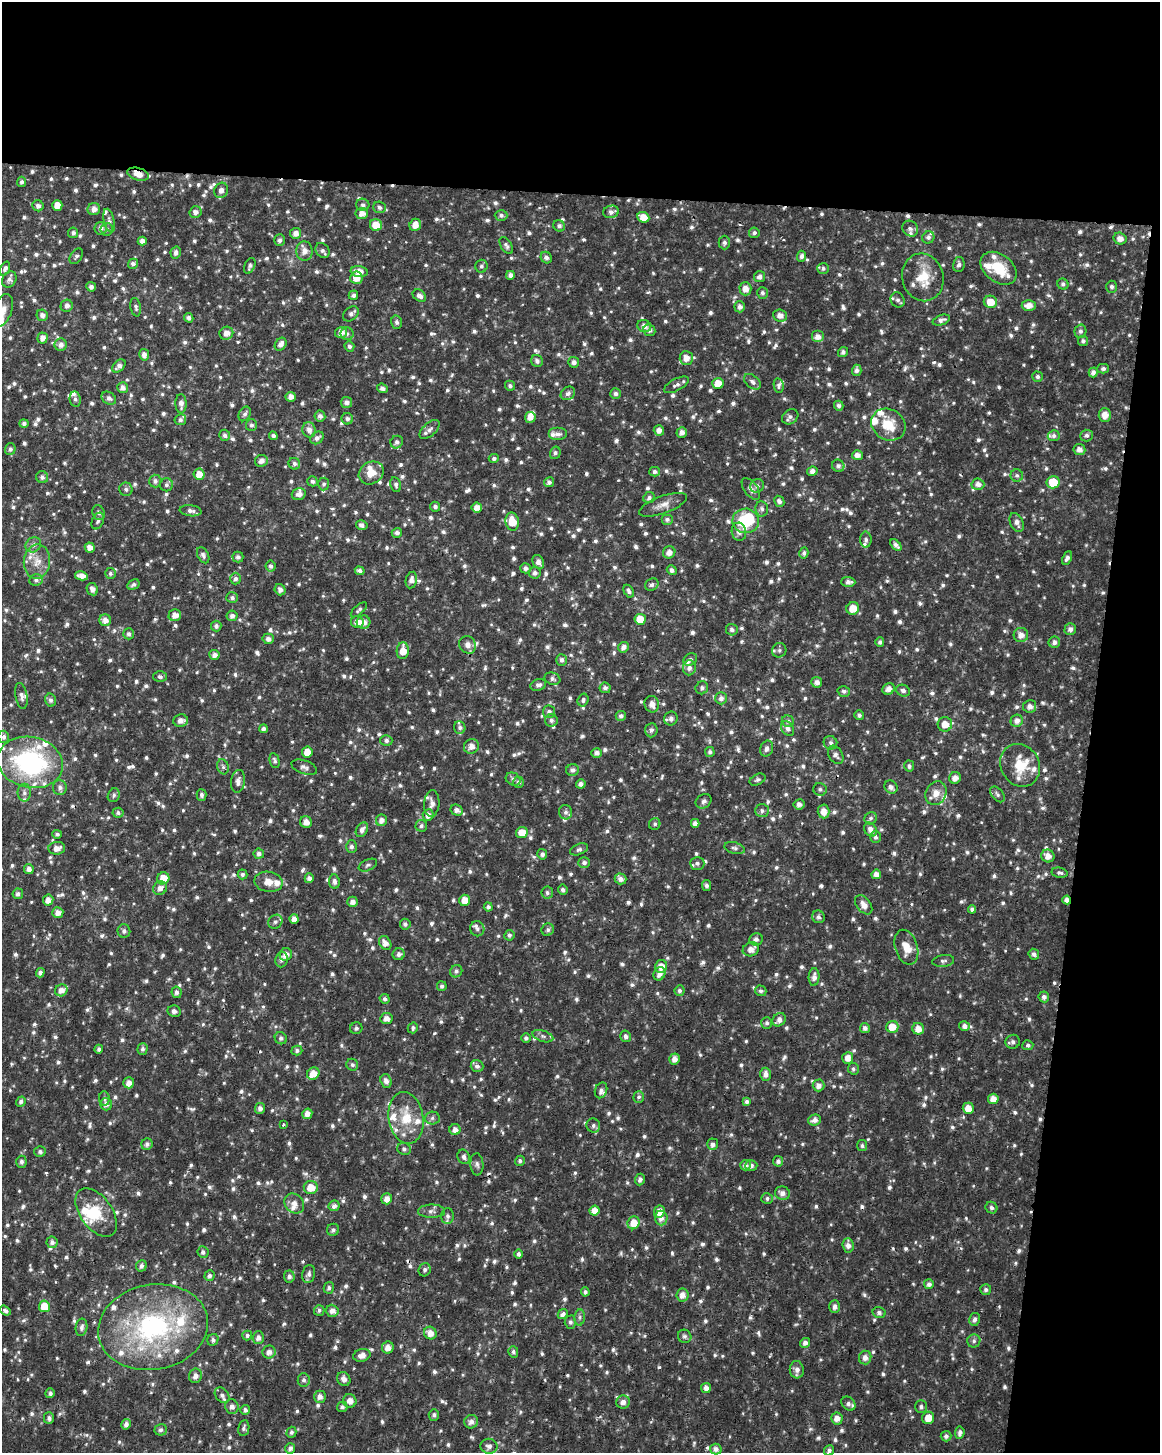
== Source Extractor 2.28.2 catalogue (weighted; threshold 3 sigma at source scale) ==
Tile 4 of 4 x 3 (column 4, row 1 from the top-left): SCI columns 3473-4630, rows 3136-4586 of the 4637 x 4872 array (HDU 1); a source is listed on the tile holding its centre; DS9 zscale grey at full resolution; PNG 1162 x 1455 px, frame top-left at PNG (2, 2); each listed source drawn as its Kron ellipse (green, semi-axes under 4 px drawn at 4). Shown black and unused: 19% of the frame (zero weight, under 2 of 3 exposures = <1% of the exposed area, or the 3 px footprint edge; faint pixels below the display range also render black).
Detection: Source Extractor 2.28.2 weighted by HDU 2 'WHT'; one run over the whole footprint, this tile lists its part. Background 0.0215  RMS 0.0042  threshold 0.019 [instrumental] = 3 sigma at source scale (4.5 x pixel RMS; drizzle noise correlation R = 1.50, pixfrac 1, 0.0396/0.0396 arcsec/px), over >= 5 px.
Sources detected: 1537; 3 too faint to see at this stretch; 1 inside a brighter object's white glare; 8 cosmic-ray / hot-pixel residue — neither listed nor drawn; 67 inside a brighter listed object's ellipse — not listed separately; of the other 1458, all 500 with FLUX_AUTO >= 1.07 (the completeness limit of this list) listed and drawn (958 fainter detections not listed), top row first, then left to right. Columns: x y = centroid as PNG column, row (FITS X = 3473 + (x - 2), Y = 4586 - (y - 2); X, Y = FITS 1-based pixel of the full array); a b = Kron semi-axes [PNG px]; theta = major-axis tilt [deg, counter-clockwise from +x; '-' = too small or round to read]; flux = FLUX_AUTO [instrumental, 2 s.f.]
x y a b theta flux
138 174 11 6 -17 4.3
22 182 5 4 - 1.1
221 190 8 6 65 2.3
57 205 5 5 - 4
363 205 6 6 - 1.1
38 206 6 5 - 1.6
379 207 6 5 - 1.2
94 209 6 6 - 2.5
195 212 6 6 - 1.8
611 212 8 6 12 1.8
362 214 6 5 - 3
501 215 6 5 - 1.2
643 217 6 5 - 5.1
109 220 12 5 -77 1.5
376 225 6 6 - 6.1
415 225 6 5 - 3.4
559 226 6 5 - 1.2
101 228 6 6 - 1.9
107 229 6 6 - 1.2
910 229 8 7 - 1.6
73 233 5 5 - 1.4
296 233 5 5 - 2.5
754 233 5 5 - 1.2
928 237 6 6 - 1.4
1120 239 6 6 - 2.9
279 240 6 5 - 1.4
142 241 4 4 - 2
724 242 7 6 - 1.2
506 245 9 5 -58 1.3
322 250 8 6 -55 1.3
304 251 10 8 -84 3.1
176 253 6 5 - 1.6
76 256 8 5 57 1.1
801 256 5 4 - 1.5
546 257 6 5 - 1.6
133 264 5 5 - 1.4
959 264 8 5 78 1.3
250 266 8 5 67 1.2
481 266 6 6 - 1.1
823 268 6 5 - 1.1
999 268 20 14 -37 12
5 269 7 4 70 1.3
359 272 8 5 -8 4
510 275 4 4 - 2.1
760 277 5 5 - 1.7
923 277 24 20 -76 11
356 278 6 6 - 4.4
9 279 8 7 - 1.7
1063 284 6 5 - 1.2
91 287 5 4 - 1.7
1112 287 6 5 - 1.2
745 289 6 6 - 3.2
762 293 6 5 - 1.2
353 295 5 4 - 1.4
419 296 7 5 -39 2.1
898 300 8 6 -58 1.5
990 302 7 6 - 5.8
67 306 6 6 - 1.8
1029 306 7 5 2 3.2
136 307 9 5 -79 1.1
740 307 5 5 - 1.8
3 310 17 9 71 4
351 314 9 6 41 1.7
42 315 6 5 - 2
780 315 7 6 - 2.8
189 318 5 4 - 1.4
941 320 9 5 20 1.6
397 322 6 5 - 1.3
644 326 7 6 - 2.5
649 330 6 5 - 1.5
1080 331 7 6 - 1.3
341 332 6 5 - 2.8
226 333 7 6 - 2.9
347 334 6 6 - 1.1
818 337 6 6 - 2.8
42 338 5 5 - 2.2
1083 341 5 5 - 1.2
281 344 7 5 56 2.4
61 345 6 6 - 2.2
349 346 5 5 - 1.2
843 352 5 5 - 1.3
144 355 6 5 - 2.3
686 358 7 6 - 3.5
537 361 6 5 - 1.5
574 362 5 5 - 1.6
119 366 8 5 45 2
1103 369 5 5 - 1.1
857 370 5 5 - 1.7
1093 372 5 4 - 1.7
1037 377 5 5 - 1.2
752 382 10 6 -41 1.6
718 383 6 5 - 5.2
676 385 13 6 28 1.8
779 385 7 5 -82 1.1
510 386 5 5 - 1.1
123 388 5 5 - 2.2
382 388 5 4 - 1.3
568 393 7 6 - 1.5
615 394 5 5 - 1.3
291 397 5 5 - 2.4
109 398 8 6 -35 1.6
75 399 7 5 -81 1.3
346 402 6 5 - 1.8
181 404 10 5 -88 2.5
839 406 5 4 - 1.2
245 414 8 5 64 1.3
1105 415 7 6 - 3.6
320 416 5 5 - 1.8
530 417 5 5 - 3.2
790 417 9 7 38 1.5
347 419 6 5 - 1.3
180 420 6 5 - 1.1
24 423 4 4 - 1.1
251 425 6 5 - 1.1
888 425 18 15 -32 9.5
430 429 12 6 43 1.6
309 430 8 6 -78 2.6
659 430 5 5 - 2.2
682 432 5 5 - 2.5
558 434 9 6 0 2
225 435 5 5 - 1.4
1086 435 6 6 - 1.1
273 436 4 4 - 1.3
1054 436 6 5 - 1.2
317 438 7 5 37 1.6
397 442 6 6 - 1.4
10 449 5 5 - 1.2
1079 449 6 5 - 2.3
555 453 6 5 - 1.1
857 455 5 5 - 2.5
494 458 5 4 - 1.2
261 461 6 6 - 2.2
294 464 6 5 - 1.2
838 466 6 6 - 1.3
812 471 5 4 - 2.1
655 472 5 4 - 1.3
371 473 13 11 31 5.4
199 474 5 5 - 4.7
1017 475 6 6 - 1.1
42 477 6 6 - 1.5
155 481 6 6 - 1.4
312 481 5 5 - 1.1
549 482 5 5 - 1.4
1053 482 6 6 - 9.9
324 484 6 5 - 1.1
396 484 7 5 -80 1.2
978 484 6 5 - 2.1
166 485 6 6 - 1.3
757 486 7 6 - 1.4
126 489 7 6 - 1.3
751 489 13 6 -54 2.6
299 494 7 5 14 2.1
649 498 6 5 - 1.3
779 501 6 5 - 1.4
663 505 25 8 20 4.1
435 507 5 5 - 1.2
477 507 5 5 - 3.1
762 509 7 6 - 1.5
191 511 11 5 -7 1.8
99 513 7 6 - 1.3
667 519 6 5 - 1.2
98 521 9 5 66 1.2
746 521 13 12 - 22
512 522 9 6 -79 7.4
1017 522 10 6 -67 2.3
362 525 6 5 - 1.2
739 532 9 7 -77 2.3
397 533 5 5 - 1.3
866 540 8 5 -87 1.2
33 545 8 7 - 1.7
896 545 7 4 -47 1.6
90 547 5 5 - 2.9
669 552 6 6 - 3
804 553 5 4 - 1.2
203 555 9 5 -62 1.3
238 557 5 5 - 1.3
1067 558 7 4 62 1.3
37 561 17 13 81 6
538 562 7 5 -65 1.9
271 566 5 5 - 1.3
525 568 5 5 - 1.7
672 570 5 4 - 1.4
360 571 5 4 - 1.3
110 573 5 5 - 1.2
535 573 6 6 - 1.4
81 576 6 4 -10 2.7
235 579 6 5 - 1.4
36 580 6 6 - 1.2
411 580 8 5 78 2.2
848 582 7 5 -1 1.8
133 585 6 5 - 1.2
652 585 7 6 - 1.3
92 589 6 5 - 2.3
280 590 6 5 - 1.6
629 591 7 4 -62 1.2
232 598 6 5 - 1.2
853 608 6 6 - 6
359 610 10 4 42 1.1
175 615 6 6 - 3
232 616 5 5 - 1.6
640 619 5 5 - 6.9
105 620 6 6 - 2.9
357 622 6 6 - 3.4
364 622 7 6 - 3.2
216 626 5 5 - 1.5
1070 629 6 5 - 1.8
732 630 6 5 - 1.3
129 634 5 5 - 1.3
1021 635 7 7 - 3.2
268 639 5 5 - 1.9
880 642 5 4 - 1.1
1054 642 6 5 - 1.6
468 645 9 8 - 2.7
623 647 5 5 - 2.1
779 650 7 7 - 1.2
403 651 8 6 86 5.1
214 655 5 5 - 2.5
690 659 7 5 35 1.2
562 660 5 5 - 1.4
689 668 7 6 - 1.9
160 677 6 5 - 1.1
552 679 8 6 -18 1.4
817 682 5 5 - 2.1
538 685 8 5 20 1.6
605 688 5 5 - 1.3
702 688 6 6 - 1.3
889 689 6 5 - 2.5
844 691 6 5 - 1.2
903 691 7 5 -24 1.4
21 696 13 6 -80 1.8
721 698 6 5 - 1.8
50 700 6 5 - 1.4
583 700 6 5 - 1.2
652 704 8 7 - 2.8
1030 706 6 6 - 2.6
549 712 6 6 - 1.5
859 715 5 4 - 1.2
621 716 5 5 - 1.3
671 718 7 6 - 1.9
181 720 7 6 - 2.5
551 720 6 6 - 1.3
788 721 6 5 - 1.3
1017 721 6 6 - 2.3
945 724 7 7 - 4.6
460 728 6 5 - 1.3
263 729 4 4 - 1.3
788 729 8 6 -55 1.6
651 730 7 6 - 1.4
4 737 6 5 - 1.4
386 740 6 5 - 1.2
830 743 7 6 - 1.4
471 746 8 7 - 2.9
767 749 8 6 66 1.7
307 752 5 5 - 5.2
710 752 5 5 - 1.1
597 753 5 5 - 1.9
836 755 10 7 -58 1.7
275 761 8 5 -77 1.1
30 762 33 25 -12 66
1020 765 22 19 -60 11
909 766 5 5 - 1.2
223 767 7 5 -73 1.1
304 767 13 6 -20 1.6
573 770 6 6 - 1.6
955 778 6 5 - 2.6
513 779 8 6 -30 1.3
757 780 8 5 26 1.1
238 781 11 7 82 2.7
518 782 5 5 - 1.4
581 784 4 4 - 1.8
60 787 7 6 - 1.7
891 787 7 6 - 1.6
820 789 7 6 - 1.1
24 793 9 6 90 1.5
936 793 12 10 62 4.2
997 794 9 5 -49 1.1
114 795 7 5 67 1.1
202 795 6 5 - 1.1
704 801 8 6 34 1.5
432 804 13 7 85 2.5
799 804 5 5 - 1.9
457 810 6 5 - 1.9
762 811 7 6 - 1.4
824 811 7 6 - 3.5
566 812 7 6 - 1.3
118 813 5 5 - 1.2
428 815 6 5 - 2.8
871 818 6 5 - 1.1
381 820 6 5 - 2.4
306 822 6 5 - 3.2
695 823 4 4 - 2.2
655 824 6 5 - 1.1
421 826 6 6 - 1.2
362 830 8 5 58 1.9
870 830 7 6 - 2.4
522 833 6 5 - 4.9
57 834 5 4 - 1.1
876 837 6 5 - 1.2
351 847 6 5 - 1.3
57 848 8 6 5 3.2
735 848 10 5 -15 1.2
579 849 9 5 22 1.2
259 854 5 5 - 1.4
542 854 5 5 - 1.5
1048 856 6 6 - 3.1
584 863 6 5 - 1.2
697 863 7 6 - 1.5
368 865 10 5 24 1.1
29 869 5 5 - 2.2
1060 873 8 5 -10 1.1
242 874 5 5 - 1.1
876 874 5 5 - 2.8
163 878 6 6 - 6.8
309 878 5 4 - 1.9
620 879 6 5 - 2.1
268 882 14 10 -10 4.2
334 882 7 5 -83 1.7
706 886 5 4 - 1.1
160 888 7 6 - 2.5
563 890 5 4 - 1.4
547 893 6 6 - 1.1
18 894 5 5 - 1.4
48 900 5 5 - 3.1
465 900 6 5 - 5
1067 900 4 4 - 2.3
352 902 5 5 - 2.4
864 905 11 7 -53 3.4
488 907 4 4 - 1.3
972 909 4 4 - 1.2
58 912 5 5 - 2.8
818 917 6 6 - 1.4
294 919 5 4 - 2.8
275 922 7 6 - 1.2
405 924 5 5 - 1.2
477 929 7 7 - 1.8
548 930 6 6 - 1.1
124 931 7 6 - 1.3
509 935 5 5 - 1.1
756 939 7 6 - 1.4
385 943 7 5 -57 2.7
906 947 18 11 -72 6.4
751 949 8 7 - 3.2
286 954 6 6 - 2.8
399 954 6 6 - 1.5
1034 954 6 5 - 1.5
282 960 8 6 80 1.7
943 961 11 6 8 1.3
661 966 6 6 - 4.4
456 971 6 6 - 1.2
40 973 5 4 - 1.4
659 974 7 5 62 2.8
814 977 9 5 87 2.4
442 986 5 4 - 1.4
61 990 6 6 - 2.9
679 991 5 5 - 1.1
761 991 6 5 - 1.1
176 992 6 5 - 1.4
1044 997 5 5 - 1.6
385 999 5 5 - 1.2
174 1011 7 5 -10 1.4
386 1018 6 5 - 2.7
779 1020 7 6 - 2.4
767 1023 6 5 - 1.1
964 1026 5 5 - 1.9
892 1027 6 6 - 6.1
356 1028 6 6 - 1.1
413 1028 5 5 - 1.2
865 1028 5 5 - 1.7
918 1029 6 6 - 4.4
543 1036 11 5 -18 1.4
626 1036 6 5 - 1.6
281 1038 6 6 - 1.2
526 1038 4 4 - 1.3
1013 1042 7 7 - 1.4
1028 1045 5 5 - 1.1
99 1049 4 4 - 1.2
142 1049 5 5 - 1.1
297 1051 5 5 - 1.1
848 1058 6 5 - 3.5
674 1059 5 5 - 2.8
352 1065 6 5 - 1.1
477 1066 6 6 - 1.5
853 1069 6 5 - 1.1
313 1074 6 5 - 5.2
765 1074 6 5 - 2.1
386 1081 7 5 -69 2.2
129 1083 5 5 - 3
818 1085 6 6 - 2.4
601 1090 8 6 69 1.4
639 1097 6 5 - 1.1
104 1098 7 5 -83 1.2
993 1099 5 5 - 3.7
21 1101 5 4 - 1.2
747 1102 4 4 - 1.6
106 1104 6 6 - 1.7
260 1108 5 5 - 1.8
968 1108 6 5 - 4.5
307 1114 5 5 - 2.9
406 1118 26 17 -80 13
432 1118 7 6 - 1.2
815 1120 7 5 17 2.4
283 1125 3 3 - 1.5
593 1125 7 6 - 1.4
455 1130 5 5 - 2.8
147 1144 6 5 - 1.5
713 1144 6 5 - 1.9
862 1146 5 5 - 1.1
404 1149 7 6 - 1.2
40 1152 5 5 - 1.2
464 1157 7 6 - 1.4
520 1161 5 5 - 1.1
778 1161 5 5 - 1.2
21 1162 6 5 - 1.2
477 1164 11 6 -86 1.6
745 1165 5 5 - 1.7
751 1165 6 5 - 1.7
640 1180 6 5 - 1.4
311 1187 7 6 - 6.6
782 1193 7 6 - 2.4
767 1198 6 5 - 1.1
387 1199 5 5 - 3.8
294 1203 11 9 -48 3
334 1206 6 5 - 1.8
991 1208 6 5 - 1.2
595 1210 5 5 - 4.3
431 1211 13 6 0 1.9
659 1211 6 5 - 3.9
96 1212 27 16 -54 12
447 1216 8 6 87 1.6
661 1218 7 6 - 2.7
634 1223 6 6 - 6
333 1230 6 6 - 1.2
52 1242 5 5 - 1.7
848 1245 7 5 -87 2.3
203 1252 6 5 - 1.3
518 1254 4 4 - 1.3
141 1266 6 5 - 1.6
425 1270 7 6 - 1.2
309 1274 9 6 79 1.4
209 1276 5 5 - 1.4
289 1276 6 5 - 1.7
929 1284 5 5 - 1.7
329 1288 6 5 - 1.2
986 1290 5 5 - 1.1
585 1292 4 4 - 1.1
682 1295 6 6 - 3.3
44 1306 6 5 - 8.7
835 1307 6 5 - 1.8
319 1310 5 5 - 1.2
5 1311 6 4 -36 1.3
332 1311 6 6 - 2.5
879 1313 6 5 - 1.3
563 1314 5 4 - 1.6
580 1317 8 5 85 1.2
975 1319 6 5 - 1.4
570 1322 6 6 - 1.2
82 1327 9 5 82 1.6
153 1327 55 42 10 78
430 1333 6 6 - 3.7
247 1335 5 5 - 1.2
685 1336 7 6 - 1.3
258 1337 6 5 - 2.2
213 1340 6 5 - 1.3
974 1341 6 6 - 1.1
805 1343 5 5 - 1.8
388 1348 6 6 - 3.4
269 1352 6 6 - 2.3
513 1352 6 5 - 1.2
362 1355 9 6 13 3.1
865 1358 7 6 - 2.5
797 1370 8 7 - 2.3
195 1376 7 6 - 2.2
344 1379 7 6 - 2
304 1380 7 6 - 1.3
706 1388 5 5 - 2.3
50 1393 5 4 - 1.2
222 1395 8 6 -49 1.6
320 1397 6 5 - 2.5
350 1401 7 6 - 2.9
623 1402 6 6 - 2.4
848 1404 8 6 -46 1.7
921 1406 6 6 - 1.2
232 1407 7 6 - 2
342 1407 5 5 - 1.3
245 1410 5 5 - 1.3
434 1415 6 5 - 1.1
49 1418 6 5 - 1.3
837 1418 6 6 - 3
928 1418 6 6 - 5.1
471 1422 7 6 - 2
126 1424 5 5 - 1.9
244 1428 8 5 81 1.2
161 1430 6 5 - 1.3
291 1432 5 5 - 1.2
960 1433 6 4 84 1.6
946 1436 5 5 - 1.4
489 1446 8 7 - 2.1
290 1448 5 5 - 1.7
716 1449 6 5 - 2
829 1450 5 4 - 1.4
Overlapping masked pixels (flux is a lower limit): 2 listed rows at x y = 138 174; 1067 900
Isophote crosses this tile's border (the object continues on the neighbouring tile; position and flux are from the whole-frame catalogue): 1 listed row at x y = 3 310